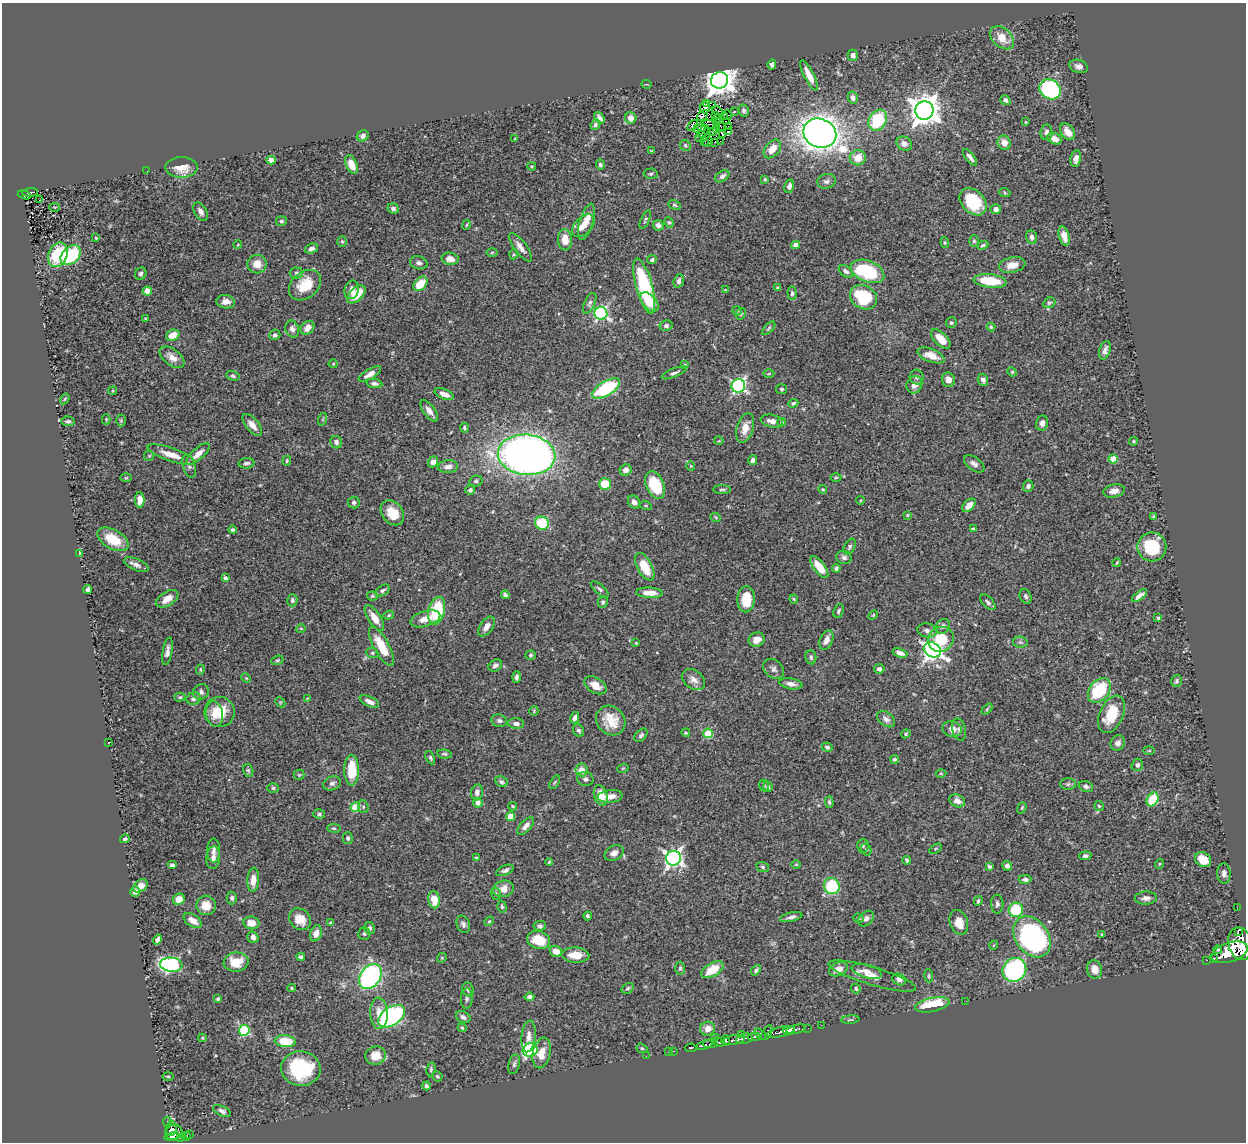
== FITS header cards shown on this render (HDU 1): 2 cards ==
NAXIS1  =                 1244
NAXIS2  =                 1140

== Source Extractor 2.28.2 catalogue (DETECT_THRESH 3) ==
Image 1244 x 1140 px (HDU 1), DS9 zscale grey, 1 PNG px = 1 image px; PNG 1248 x 1144 px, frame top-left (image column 1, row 1140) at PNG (2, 3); each listed source drawn as its Kron ellipse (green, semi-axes under 4 px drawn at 4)
Background 0.442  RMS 0.022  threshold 0.0667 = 3 sigma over >= 5 px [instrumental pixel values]
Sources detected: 479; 2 with non-positive FLUX_AUTO (blend fragments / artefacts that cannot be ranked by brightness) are neither listed nor drawn; the other 477 listed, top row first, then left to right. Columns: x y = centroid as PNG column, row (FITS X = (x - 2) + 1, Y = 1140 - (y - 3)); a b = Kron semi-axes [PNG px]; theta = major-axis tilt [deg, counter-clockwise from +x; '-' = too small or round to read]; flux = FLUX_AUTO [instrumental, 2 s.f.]
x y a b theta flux
1002 38 14 9 -41 23
853 55 5 5 - 5.7
772 64 5 4 - 4.8
1079 66 9 6 -18 6.6
809 75 16 5 -63 18
720 80 9 8 - 2000
647 84 5 2 - 1.2
1050 89 11 9 -35 200
853 98 6 5 - 5.4
1005 100 5 4 - 4.4
707 104 2 2 - 2.1
713 106 3 2 - 1.9
705 108 5 5 - 1
744 110 6 5 - 3.5
924 110 9 9 - 2400
717 111 5 2 - 0.98
734 112 3 2 - 0.96
702 115 6 4 45 2
727 115 5 2 - 1.7
715 116 3 2 - 0.25
724 117 3 2 - 0.23
599 118 6 4 -51 4.6
631 118 6 5 - 11
718 118 4 2 - 0.79
878 120 11 8 60 69
717 122 2 2 - 1.2
726 122 3 2 - 1.3
1026 122 4 3 - 1.5
711 124 9 4 -2 1.4
595 125 5 4 - 3.1
693 126 6 3 48 8
720 126 3 2 - 0.13
701 127 4 3 - 0.87
729 127 2 2 - 1.5
698 128 3 2 - 1.2
716 129 4 2 - 1
707 131 3 3 - 0.9
728 131 3 2 - 0.69
703 132 7 2 58 2.1
712 132 2 2 - 1.3
1046 132 8 6 85 5.4
1068 132 9 6 -53 14
820 133 17 14 -22 1600
723 134 3 2 - 1.5
363 136 6 5 - 4.6
700 137 2 2 - 1.6
515 139 4 2 - 1.2
1054 139 8 5 -25 11
705 141 3 2 - 2.4
720 141 2 2 - 1.1
708 142 5 2 - 3.2
715 142 2 2 - 1
1004 143 7 6 - 14
904 144 8 7 - 7.8
685 145 5 5 - 2.3
772 149 11 7 49 20
651 151 3 3 - 1.4
970 157 10 4 -52 6
858 158 8 7 - 18
1076 158 8 5 80 8.5
271 160 5 4 - 7.9
352 165 10 5 -66 17
600 165 5 4 - 2.7
532 166 4 3 - 1.6
182 167 16 10 -1 26
147 171 3 2 - 1.2
651 174 7 5 2 2.9
722 176 8 5 35 5.8
765 179 4 4 - 1.9
826 181 9 7 16 5.1
789 186 7 5 76 5.8
30 192 8 3 6 56
1005 193 6 3 -19 1.5
24 195 7 3 -19 70
40 200 2 2 - 1
973 202 15 11 -45 65
675 205 6 4 -27 2.1
54 207 5 3 - 1.2
393 208 6 5 - 4.3
996 209 5 5 - 7.8
201 212 10 6 -60 7
645 220 10 3 66 2.3
281 221 5 5 - 2.9
586 222 19 6 73 17
669 222 5 4 - 2
467 225 5 3 - 1.5
658 225 5 5 - 6.4
583 226 13 8 44 18
1064 236 10 5 -74 15
1032 237 7 5 -79 5.9
96 238 4 3 - 1.3
565 240 10 7 -87 18
342 241 5 4 - 2
974 241 6 5 - 2.6
945 243 5 3 - 1.7
238 245 4 4 - 1.2
796 245 4 4 - 9.4
983 245 6 4 26 2.8
520 247 17 6 -54 9.7
311 249 7 5 20 5.1
492 252 6 4 1 1.6
514 254 5 3 - 1.6
58 255 13 9 68 75
71 255 12 8 43 88
450 259 8 6 -11 11
652 260 5 4 - 3
419 263 9 6 -15 5.1
257 264 9 9 - 17
1012 265 13 7 12 18
846 271 8 5 -36 4.9
867 271 18 10 -22 130
296 273 6 5 - 3.1
141 274 6 5 - 3.7
679 281 7 5 74 4.7
990 281 16 6 -6 49
420 284 8 6 48 36
305 285 18 13 40 39
644 286 28 8 -75 140
778 288 3 3 - 1.9
352 290 9 7 76 9.6
725 290 3 3 - 1.2
147 291 4 4 - 21
792 293 7 4 -86 2.9
356 294 11 6 45 32
863 297 14 11 -33 81
226 302 9 6 -10 11
649 302 11 6 -47 19
590 303 11 5 65 4
1049 303 6 5 - 2.5
737 311 5 4 - 1.8
601 313 6 6 - 300
741 314 6 4 67 2.1
145 319 3 3 - 1.3
951 323 5 5 - 2.6
666 326 6 5 - 4.3
991 327 4 4 - 1.9
307 328 8 6 47 12
769 328 8 4 46 2.5
292 329 8 6 -68 6.3
173 335 7 5 23 20
275 335 6 5 - 4.2
941 339 12 6 -45 20
1105 350 9 5 73 6.5
931 355 14 6 -21 18
172 357 14 8 -38 13
333 364 4 4 - 1.5
684 365 4 3 - 1.7
1012 372 5 4 - 1.8
674 373 13 4 22 4.3
370 374 12 5 30 10
769 374 5 3 - 1.5
233 376 7 4 -17 3.1
917 377 7 7 - 3.7
948 380 7 6 - 10
983 380 6 5 - 5.9
375 384 8 4 -10 4.8
914 385 9 7 60 8.9
738 386 7 6 - 310
606 388 15 7 31 130
782 389 5 5 - 2.4
113 391 4 4 - 1.7
444 394 10 5 -22 10
65 399 6 4 58 1.6
793 403 5 4 - 2.9
429 411 13 5 -53 10
106 419 5 3 - 1.3
323 419 6 4 72 1.9
68 421 7 4 -4 3.1
121 421 6 5 - 2
772 421 11 6 -11 8.9
782 422 4 3 - 1.6
1042 423 7 6 - 8.3
252 425 13 6 -50 13
464 428 5 4 - 2.5
745 428 15 8 73 16
719 441 5 3 - 1.2
1134 441 4 3 - 1.9
336 442 6 6 - 4.5
198 454 15 5 41 13
171 455 25 6 -19 22
527 455 29 20 -6 950
149 456 5 5 - 1.6
1113 459 4 4 - 36
752 460 5 4 - 4
287 461 5 3 - 1.7
433 462 6 5 - 9.5
246 463 8 5 6 5
974 464 12 6 -37 6.4
189 466 12 6 -72 5
691 466 4 4 - 1.4
448 467 10 6 4 8.1
626 470 6 5 - 7.9
836 477 5 3 - 1.6
126 478 5 3 - 1.6
476 481 6 5 - 3.3
605 484 6 5 - 36
655 485 14 9 -66 72
1028 486 6 5 - 3.7
722 489 9 3 0 2.5
823 489 4 4 - 1.6
470 490 5 4 - 4.2
1114 491 11 6 12 8.7
140 500 8 5 -88 13
861 500 4 3 - 1.2
634 502 7 5 -53 7.9
354 503 6 6 - 3.9
969 505 8 5 42 13
646 506 6 3 -18 1.6
392 513 14 10 -51 29
907 515 4 4 - 1.3
1153 516 3 2 - 1.2
716 518 5 3 - 1.4
542 523 7 6 - 57
973 529 4 3 - 3.8
233 530 4 4 - 2.4
113 539 17 9 -29 41
850 547 8 5 62 3.6
1152 547 14 14 - 68
80 553 3 3 - 2.1
844 557 8 6 -12 4.7
1117 562 4 3 - 1.8
136 565 13 5 -24 6.7
645 567 15 7 -62 37
819 567 13 5 -53 27
836 568 4 4 - 3.6
225 578 4 4 - 5
88 589 4 3 - 3.4
600 589 11 4 -41 3.8
383 590 7 5 33 3.7
649 593 13 5 -3 18
505 595 4 4 - 4
372 596 5 4 - 2
1026 596 7 5 -67 3.3
1140 596 9 4 35 8.1
167 599 12 7 32 16
746 599 13 8 87 36
794 599 4 3 - 1.7
292 600 6 5 - 3.1
603 602 5 5 - 3
988 602 9 5 -45 4.4
437 611 14 8 76 89
838 611 7 5 69 2.9
389 615 5 4 - 2
873 615 6 3 45 1.4
374 618 15 6 -56 15
1158 618 4 4 - 2.1
425 619 15 7 17 16
943 626 7 6 - 4.8
487 627 11 6 55 9.4
301 628 5 3 - 1.3
927 630 10 7 -11 5.1
941 639 13 12 - 50
757 640 8 7 - 12
826 640 10 6 65 11
1020 642 7 5 -11 3.4
636 643 3 3 - 1.5
381 646 22 7 -61 41
932 650 9 7 -31 630
167 651 14 4 80 7
372 653 6 5 - 2.5
900 653 7 4 -20 7.6
530 655 5 4 - 2.3
811 657 7 5 -82 3.2
277 660 6 4 20 2.1
495 666 7 5 32 4.8
773 669 12 8 -44 6.4
879 669 5 4 - 4.9
200 670 5 3 - 1.6
516 677 6 4 88 4.5
246 678 5 4 - 1.8
693 680 13 9 -36 9.4
1176 681 6 5 - 3.3
791 684 12 5 -10 8.5
595 685 12 7 -32 16
1099 690 14 9 52 84
201 692 8 7 - 6
180 697 5 4 - 2.1
307 698 3 2 - 0.97
194 699 7 6 - 5.2
369 701 10 5 -25 8.4
280 702 6 4 -44 2.1
987 709 6 4 47 2.1
534 711 5 4 - 1.7
220 712 15 15 - 38
215 714 13 8 -82 18
1111 714 20 11 66 47
575 718 6 4 75 5.4
886 719 10 6 -39 6.1
499 721 8 6 -12 4.7
611 721 16 13 -47 29
516 724 8 5 -3 6.9
952 729 9 8 - 12
959 729 11 6 -78 5
578 730 6 5 - 3.8
686 733 4 4 - 2.5
708 733 5 5 - 72
906 734 5 4 - 1.9
641 735 8 5 45 3.3
109 742 3 2 - 0.68
1118 743 8 7 - 6.6
827 747 5 4 - 3.9
1149 751 6 4 1 1.7
444 754 7 4 -7 2.7
430 758 7 4 -65 2.6
895 759 4 3 - 3.4
1137 765 6 5 - 4.4
623 768 6 3 18 1.5
248 770 6 5 - 2.6
352 770 15 7 -90 48
582 770 6 6 - 16
941 773 5 3 - 1.3
299 775 5 5 - 2
585 779 8 7 - 4.2
501 782 6 5 - 3
555 782 7 3 60 1.8
332 783 9 7 20 5.2
1068 784 8 5 1 3.2
764 786 6 4 -68 2.4
1086 786 7 5 -20 4
768 787 5 5 - 2.8
273 788 5 5 - 2.9
477 792 8 6 82 7
601 795 10 6 -73 25
610 796 12 6 6 12
1152 799 7 5 58 55
957 801 8 6 -27 9.9
829 802 5 3 - 2.6
478 803 5 4 - 6.2
513 806 4 3 - 1.8
1099 806 5 4 - 2
355 807 5 4 - 59
363 807 6 5 - 3.1
1022 808 6 4 69 1.9
319 814 6 5 - 2.9
510 817 4 4 - 26
526 826 11 5 46 7.4
334 828 6 4 -8 2.1
348 838 6 5 - 3
125 839 5 3 - 2.7
863 846 7 5 89 2.8
866 849 6 5 - 2.2
935 849 7 4 32 2.2
214 851 12 6 88 6.5
614 853 10 7 27 7.9
1085 856 6 4 7 3.6
213 858 11 7 86 7
476 858 4 4 - 1.9
673 858 7 7 - 540
907 860 4 3 - 3
1203 860 9 6 -33 25
549 862 4 2 - 1.3
796 864 5 3 - 1.3
1159 864 5 3 - 1.4
172 865 5 3 - 3.2
989 866 4 3 - 3.1
1007 866 5 4 - 6.1
763 867 6 5 - 2.9
505 870 9 4 23 4.5
1224 873 10 7 -86 6
1025 879 6 4 2 4.6
253 880 12 6 85 14
140 886 8 5 36 13
832 886 8 7 - 78
503 889 10 8 12 14
135 891 5 5 - 6.8
496 894 6 5 - 2.5
232 898 6 5 - 3.4
1146 898 11 6 3 7.1
179 899 6 5 - 15
434 900 8 5 -81 29
978 901 5 4 - 2.8
997 904 9 6 -89 4.4
206 905 10 9 - 20
502 907 6 4 -73 2.4
1237 908 2 2 - 3.2
1016 910 7 7 - 62
588 916 4 3 - 2.8
791 917 11 4 13 5.5
859 918 5 4 - 1.9
300 919 12 10 -41 23
866 919 9 6 43 5.7
193 921 10 6 -35 13
489 921 5 4 - 1.9
330 922 4 3 - 1.6
959 922 13 9 -73 21
251 923 8 6 -7 18
463 924 9 6 -67 4.9
540 926 6 4 6 3.6
370 928 6 5 - 3.8
1238 931 3 2 - 4500
316 933 8 5 71 11
364 933 6 6 - 3
1102 934 4 3 - 1.5
253 937 6 5 - 9.1
1032 937 22 16 -54 340
158 939 5 4 - 5.2
539 940 12 9 -17 39
1240 944 17 12 -75 1800
994 945 4 3 - 1.1
1218 949 4 3 - 1.8
556 951 6 5 - 14
1229 952 19 9 18 1800
575 955 14 7 -2 25
301 957 4 4 - 4.5
442 958 5 4 - 1.6
1214 959 3 3 - 76
1207 960 3 2 - 26
236 962 12 9 8 26
171 965 11 7 -4 270
680 968 6 4 89 2.9
838 969 10 6 23 11
1094 969 9 7 -72 14
712 970 12 6 30 34
756 970 6 4 48 3.9
1014 970 12 11 - 240
867 971 16 6 -15 8.7
370 976 14 10 55 270
872 976 45 9 -16 24
929 976 7 4 -86 2.1
899 979 7 5 -32 7.2
292 988 4 3 - 2.1
628 988 6 5 - 2.9
856 988 5 4 - 2.5
468 989 7 5 -68 4.8
529 997 5 4 - 5.9
467 998 10 6 88 4.6
218 999 4 3 - 2.7
966 1001 2 2 - 4.1
932 1005 17 7 11 66
379 1013 15 8 -87 20
391 1016 15 9 35 270
463 1017 8 5 -28 5.4
850 1020 9 3 5 2.2
821 1025 2 2 - 6.1
462 1028 4 3 - 1.7
808 1028 2 2 - 4
707 1029 7 7 - 14
796 1029 10 3 14 200
244 1030 5 5 - 130
789 1030 6 4 5 330
781 1032 14 5 14 340
767 1033 8 4 59 53
741 1034 3 2 - 31
760 1034 6 4 -41 160
528 1036 16 7 84 10
715 1037 2 2 - 5.4
754 1037 6 3 7 150
202 1038 4 4 - 1.7
744 1039 8 5 11 210
725 1040 5 3 - 310
734 1040 11 4 9 270
285 1041 10 6 -5 43
718 1042 5 3 - 210
710 1044 7 3 2 150
705 1045 8 3 19 240
642 1048 6 4 -22 2.2
691 1048 6 3 4 100
530 1050 7 6 - 170
673 1051 3 2 - 8.8
669 1052 2 2 - 4.6
542 1053 15 8 77 20
375 1056 10 9 - 23
646 1056 2 2 - 2.8
514 1064 10 5 78 4.3
301 1069 19 17 -8 100
431 1069 7 4 81 2.8
168 1076 5 3 - 1.4
437 1076 5 5 - 2.3
426 1086 4 3 - 2.8
222 1111 9 5 -24 4.8
167 1122 5 3 - 19
171 1129 7 5 87 200
174 1132 9 7 16 290
190 1135 4 2 - 9.1
186 1136 4 3 - 56
172 1137 8 3 9 93
180 1138 4 3 - 49
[2 non-positive-flux detections neither listed nor drawn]